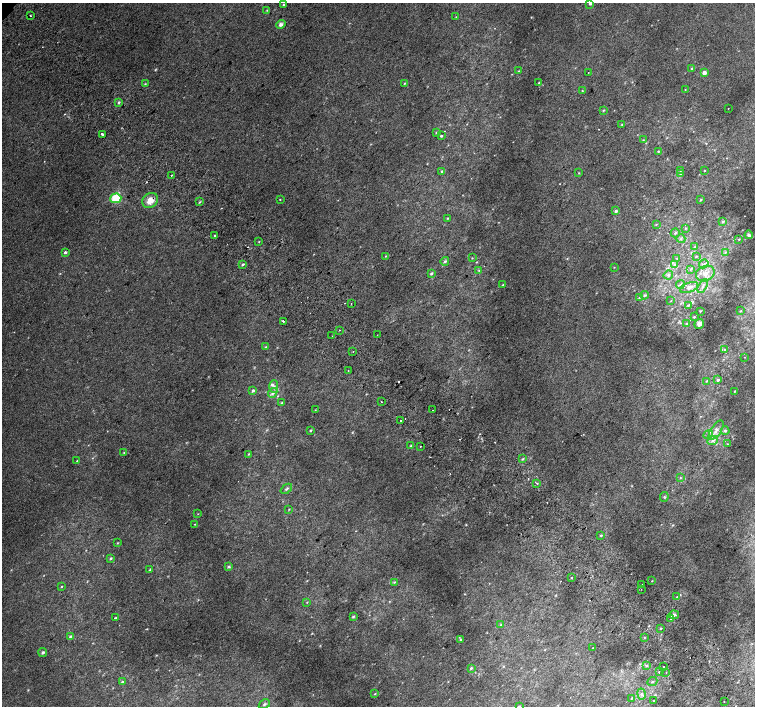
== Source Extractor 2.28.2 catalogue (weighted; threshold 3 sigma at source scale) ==
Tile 6 of 4 x 4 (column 2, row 2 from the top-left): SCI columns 1546-3051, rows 3073-4480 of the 6096 x 6079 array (HDU 1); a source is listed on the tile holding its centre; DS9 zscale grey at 2 x 2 block average (1 PNG px = mean of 2 x 2 image px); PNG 757 x 708 px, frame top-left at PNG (2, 3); each listed source drawn as its Kron ellipse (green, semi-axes under 4 px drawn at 4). Shown black and unused: <1% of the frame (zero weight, under 2 of 3 exposures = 2% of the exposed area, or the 3 px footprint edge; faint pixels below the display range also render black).
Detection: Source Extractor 2.28.2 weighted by HDU 2 'WHT'; one run over the whole footprint, this tile lists its part. Background 0.0147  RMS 0.0075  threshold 0.0339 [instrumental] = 3 sigma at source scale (4.5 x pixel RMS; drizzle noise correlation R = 1.50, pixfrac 1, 0.0396/0.0396 arcsec/px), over >= 5 px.
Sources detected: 173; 1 too faint to see at this stretch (2 x 2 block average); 13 cosmic-ray / hot-pixel residue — neither listed nor drawn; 5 inside a brighter listed object's ellipse — not listed separately; the other 154 listed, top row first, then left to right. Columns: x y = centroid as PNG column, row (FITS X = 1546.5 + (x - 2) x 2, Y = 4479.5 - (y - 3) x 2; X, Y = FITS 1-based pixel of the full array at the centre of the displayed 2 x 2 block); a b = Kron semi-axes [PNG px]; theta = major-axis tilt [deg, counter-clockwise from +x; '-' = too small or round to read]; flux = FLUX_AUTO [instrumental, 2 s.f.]
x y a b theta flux
590 3 3 3 - 3.3
283 4 3 2 - 1.3
267 10 3 3 - 1.6
30 16 2 2 - 1.4
456 17 3 2 - 0.71
281 24 5 4 - 5.1
692 69 3 3 - 1.9
519 71 3 2 - 0.68
704 72 3 3 - 7.8
588 73 2 2 - 1.2
404 83 3 2 - 1.2
539 83 4 3 - 1.7
145 84 3 2 - 1.3
685 89 2 2 - 0.64
582 91 3 2 - 1.1
119 102 4 3 - 2.1
728 108 2 2 - 0.55
603 110 3 3 - 1.4
622 124 3 2 - 1.1
436 132 3 2 - 1.2
102 134 2 2 - 84
441 136 3 2 - 1.9
643 140 3 2 - 0.93
658 151 3 2 - 1.5
680 170 2 2 - 0.94
705 170 3 2 - 0.89
442 171 3 3 - 2.5
579 173 3 2 - 0.97
680 174 3 2 - 1.2
171 175 2 2 - 11
116 198 5 5 - 50
280 200 2 2 - 1.5
701 200 3 2 - 1.7
150 201 8 7 - 16
200 202 4 2 - 1.4
616 211 4 3 - 3
447 218 3 2 - 1
723 221 4 4 - 2.4
656 224 3 2 - 1.1
685 228 3 3 - 1.7
675 233 5 3 - 2.9
749 235 4 3 - 4.3
214 236 2 2 - 5.2
681 239 4 3 - 2.6
739 239 3 2 - 1.1
259 242 2 2 - 0.92
695 246 3 3 - 1.5
65 252 3 2 - 3.6
725 253 4 2 - 1.8
386 256 3 2 - 1.3
696 256 3 2 - 1.4
472 258 3 2 - 0.97
677 258 3 3 - 1.3
445 261 4 3 - 2.9
243 264 3 2 - 2.3
674 264 4 3 - 2.1
704 264 5 3 - 3.1
614 267 2 2 - 0.8
690 269 3 3 - 1.8
479 270 3 3 - 1.3
431 273 4 3 - 2.4
705 273 10 7 26 16
668 275 5 4 - 3.9
680 284 4 3 - 2.5
503 285 3 3 - 1.6
702 286 7 3 60 4.2
689 287 9 5 19 10
644 295 4 3 - 2.9
639 297 3 2 - 1.2
671 301 3 2 - 0.96
351 304 2 2 - 1.4
688 305 4 3 - 2.3
700 311 2 2 - 1.6
741 311 3 2 - 1.1
694 317 3 2 - 1.4
283 321 2 2 - 15
687 324 4 3 - 1.8
699 324 5 4 - 7.3
339 330 2 2 - 0.74
377 335 2 2 - 3.3
332 336 2 2 - 1.4
266 347 3 2 - 1.1
725 349 3 3 - 1.4
353 351 2 2 - 2.6
744 357 2 2 - 0.57
348 370 2 2 - 0.73
718 380 3 3 - 3.4
706 381 3 2 - 1.8
274 387 6 4 88 4.8
253 390 3 2 - 3.6
734 391 3 2 - 0.89
273 393 5 4 - 5.6
381 402 2 2 - 9.5
282 403 3 3 - 1.4
315 410 3 2 - 0.78
433 410 2 2 - 1.1
400 421 2 2 - 2.3
310 430 2 2 - 1.8
716 430 11 5 56 9.8
725 430 4 3 - 2.9
708 435 5 4 - 3.7
713 441 5 4 - 5.4
727 444 3 2 - 1
411 446 4 3 - 2.5
420 446 2 2 - 3
124 453 3 2 - 1.3
249 454 3 3 - 1.4
523 459 4 3 - 1.9
77 461 2 2 - 0.92
680 478 3 2 - 1.2
537 483 2 2 - 6.9
286 489 6 3 38 3.1
664 497 5 2 - 1.9
289 509 4 2 - 0.81
198 514 3 2 - 0.74
194 524 2 2 - 0.86
601 535 4 3 - 1.8
117 543 3 2 - 1.1
111 558 4 3 - 1.9
229 567 4 3 - 2.6
150 570 4 3 - 1.6
571 578 2 2 - 8.1
652 581 2 2 - 0.85
394 582 4 2 - 1.6
641 585 2 2 - 6
61 587 2 2 - 1.1
641 589 2 2 - 1.7
677 597 4 3 - 1.6
307 602 3 2 - 1.2
674 615 5 3 - 4.6
353 617 4 3 - 2
115 618 4 3 - 1.6
670 619 2 2 - 2.6
501 624 3 2 - 0.94
660 628 2 2 - 4.9
70 636 4 3 - 2.2
644 637 3 2 - 1.3
461 640 3 3 - 2.4
593 647 2 2 - 0.61
43 652 4 3 - 3.2
646 666 4 2 - 1.6
664 667 2 2 - 2.9
471 668 4 3 - 1.9
659 672 2 2 - 5.6
666 673 2 2 - 0.99
122 682 4 3 - 1.8
652 682 5 3 - 2.4
375 694 3 2 - 1.2
642 694 5 4 - 4.6
632 698 4 3 - 2.1
653 700 2 2 - 0.85
724 701 2 2 - 1.6
264 704 6 3 32 2.8
519 706 3 2 - 1.4
Overlapping masked pixels (flux is a lower limit): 1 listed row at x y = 150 201
Isophote crosses this tile's border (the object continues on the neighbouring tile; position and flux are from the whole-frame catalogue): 2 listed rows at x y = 590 3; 519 706
Diffuse or blended objects may show on this block-average render without a row.